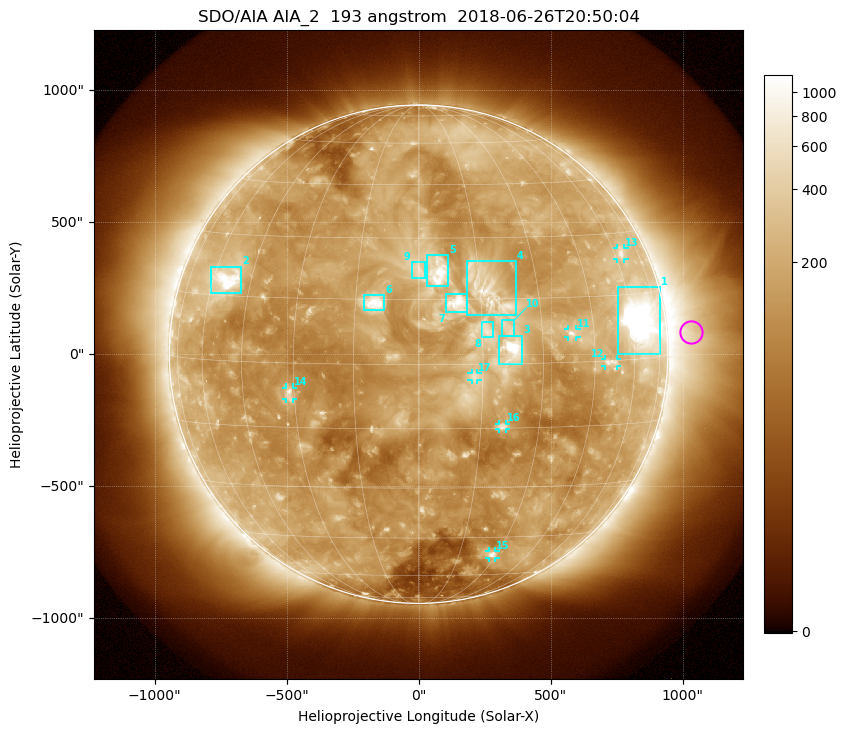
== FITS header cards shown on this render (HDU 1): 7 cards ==
TELESCOP= 'SDO/AIA'
INSTRUME= 'AIA_2'
WAVELNTH=                  193
WAVEUNIT= 'angstrom'
DATE-OBS= '2018-06-26T20:50:04.84'
CTYPE1  = 'HPLN-TAN'
CTYPE2  = 'HPLT-TAN'

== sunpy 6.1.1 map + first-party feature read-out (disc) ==
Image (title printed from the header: SDO/AIA AIA_2  193 angstrom  2018-06-26T20:50:04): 1024 x 1024 px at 2.4 arcsec/px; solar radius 944 arcsec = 393 px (full disc in frame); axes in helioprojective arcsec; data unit not stated in the header (colour bar unlabelled)
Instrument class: DISC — disc imager (sunpy class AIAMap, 193 A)
Bright regions (active regions / flare kernels): reference = the median radial profile (limb darkening/brightening removed); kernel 9 px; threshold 5 sigma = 298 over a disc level ~148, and >= 1.15x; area >= 12 px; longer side >= 9 px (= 22 arcsec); searched inside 0.97 R_sun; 17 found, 17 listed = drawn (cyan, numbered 1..; 7 of them under ~33 arcsec drawn as corner ticks so the feature stays visible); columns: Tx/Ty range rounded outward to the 5 arcsec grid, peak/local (2 s.f.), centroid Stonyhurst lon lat
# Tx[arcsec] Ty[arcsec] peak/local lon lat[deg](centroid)
1 755..915 0..255 22 +64 +9
2 -785..-670 230..330 8.8 -54 +19
3 305..395 -40..70 17 +22 +3
4 185..370 145..355 5 +17 +17
5 30..115 260..375 7.5 +5 +22
6 -210..-130 165..225 6.1 -10 +14
7 105..185 155..230 5.5 +9 +14
8 240..280 65..120 2.9 +16 +8
9 -30..25 285..350 3.3 +0 +22
10 315..365 65..130 3.6 +21 +8
11 565..600 65..95 6.5 +38 +7
12 705..750 -45..-20 4.5 +50 +0
13 750..780 360..400 3.8 +63 +25
14 -505..-475 -170..-125 5.4 -31 -7
15 265..290 -770..-745 4.8 +28 -51
16 305..330 -285..-265 4.1 +20 -15
17 200..225 -95..-70 2.8 +13 -3
Off-limb structures (1.02-1.3 R_sun): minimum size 162 px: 4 found; the strongest spans PA ~235..300 deg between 1.02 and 1.3 R_sun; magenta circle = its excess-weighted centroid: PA ~275 deg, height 1.1 R_sun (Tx ~1030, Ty ~85 arcsec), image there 3.9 x the reference